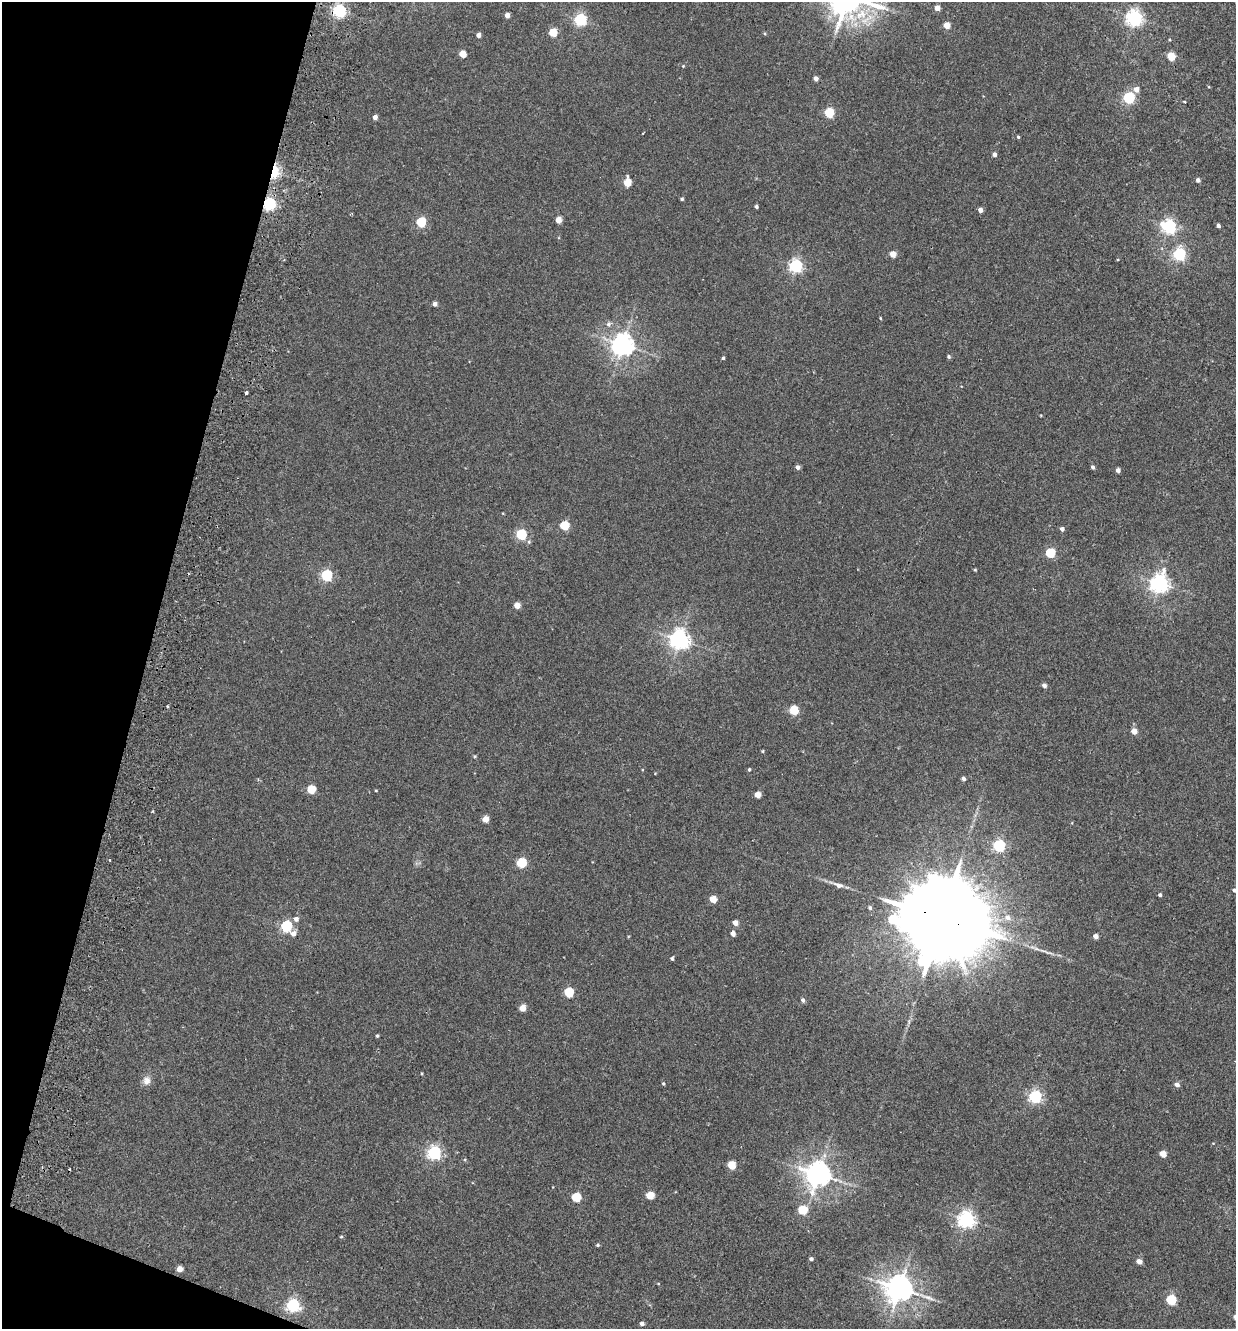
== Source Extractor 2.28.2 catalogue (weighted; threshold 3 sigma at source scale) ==
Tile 9 of 4 x 4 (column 1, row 3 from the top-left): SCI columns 315-1548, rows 1350-2676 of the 5438 x 5356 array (HDU 1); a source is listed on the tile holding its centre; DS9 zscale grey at full resolution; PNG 1238 x 1331 px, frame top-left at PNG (2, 2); no overlay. Shown black and unused: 13% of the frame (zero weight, under 2 of 3 exposures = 3% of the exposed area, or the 3 px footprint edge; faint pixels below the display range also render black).
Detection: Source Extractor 2.28.2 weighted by HDU 2 'WHT'; one run over the whole footprint, this tile lists its part. Background 0.026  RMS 0.0068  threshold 0.0307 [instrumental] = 3 sigma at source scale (4.5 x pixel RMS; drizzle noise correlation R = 1.50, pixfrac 1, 0.05/0.05 arcsec/px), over >= 5 px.
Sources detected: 110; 2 cosmic-ray / hot-pixel residue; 1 long thin detection or spike segment (spike, bleed or trail) — not listed; the other 107 listed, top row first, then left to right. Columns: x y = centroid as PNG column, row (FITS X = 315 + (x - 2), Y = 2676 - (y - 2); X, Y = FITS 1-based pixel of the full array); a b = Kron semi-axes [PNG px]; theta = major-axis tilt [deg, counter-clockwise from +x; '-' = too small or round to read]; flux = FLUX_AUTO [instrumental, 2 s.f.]
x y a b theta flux
937 8 4 4 - 6.3
339 10 6 5 - 150
507 15 4 4 - 4.7
1134 18 6 6 - 220
580 20 5 5 - 100
947 25 5 4 - 10
553 32 5 5 - 22
765 33 5 3 - 0.69
478 35 4 4 - 4.1
462 54 5 4 - 13
1171 56 5 5 - 21
683 66 4 3 - 0.51
816 78 4 4 - 3.7
1136 89 5 5 - 5.2
1129 98 5 5 - 87
1184 101 3 2 - 0.67
829 113 5 5 - 38
375 117 4 4 - 4.1
1018 137 4 3 - 0.76
994 154 4 4 - 2.5
274 171 10 5 78 52
1198 180 4 4 - 2.2
627 182 6 4 87 18
682 199 3 3 - 1
269 204 5 5 - 120
756 206 3 3 - 1.4
980 210 4 4 - 3.9
558 220 4 4 - 9.1
421 222 5 5 - 41
1169 226 6 6 - 150
1218 226 4 3 - 1.8
893 254 4 4 - 9
1179 254 6 5 - 110
796 266 6 5 - 140
435 304 4 4 - 2.9
880 318 3 3 - 0.55
608 324 7 6 - 2.1
622 345 7 7 - 520
949 356 4 4 - 1.3
723 358 3 3 - 1
246 393 3 3 - 2.8
798 467 4 4 - 2.7
1093 467 4 4 - 1.6
1118 470 4 4 - 2.7
564 526 5 5 - 34
1062 529 5 4 - 2.1
521 534 5 5 - 57
1050 553 5 5 - 40
975 570 4 4 - 0.68
326 575 5 5 - 79
1159 583 7 6 - 320
517 605 4 4 - 9.3
679 640 7 6 - 360
1044 685 4 4 - 2.7
794 710 5 5 - 35
1134 731 4 4 - 7.8
763 751 5 3 - 0.61
749 769 4 3 - 0.98
655 773 4 3 - 0.44
963 779 4 3 - 2.1
311 790 5 5 - 23
376 790 4 3 - 0.49
757 795 4 4 - 8.2
485 819 4 4 - 9.1
999 846 5 5 - 94
110 860 3 2 - 0.85
521 863 5 5 - 45
838 885 11 6 -19 3.1
1234 890 4 4 - 1.7
1160 895 4 3 - 1.5
713 899 5 4 - 13
870 908 4 4 - 1.4
1007 917 9 8 - 4.1
942 918 31 19 -22 18000
296 919 5 5 - 2.7
735 923 4 4 - 5.6
286 926 5 5 - 73
293 933 6 6 - 4.2
733 934 4 4 - 3.8
1096 936 4 4 - 4.6
672 959 4 4 - 1.1
568 992 5 5 - 38
803 1000 5 4 - 1.7
522 1008 5 4 - 11
377 1036 4 3 - 1
422 1073 4 2 - 0.58
147 1081 11 9 73 4.2
663 1083 4 3 - 0.83
1177 1085 5 5 - 3
1035 1097 6 5 - 120
434 1153 6 6 - 140
1163 1154 5 4 - 11
731 1165 5 5 - 20
818 1174 8 8 - 720
650 1195 5 5 - 18
576 1197 5 5 - 34
802 1210 5 5 - 31
966 1219 6 6 - 250
341 1237 4 4 - 0.73
598 1245 5 4 - 0.94
811 1259 4 4 - 1.5
1139 1261 5 4 - 5.5
179 1269 5 4 - 7.5
899 1288 8 8 - 870
1171 1300 5 5 - 49
293 1305 6 6 - 130
642 1323 4 4 - 2.4
Overlapping masked pixels (flux is a lower limit): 3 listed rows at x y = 274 171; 269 204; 942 918
Isophote crosses this tile's border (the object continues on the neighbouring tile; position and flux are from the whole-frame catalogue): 1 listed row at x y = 1234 890